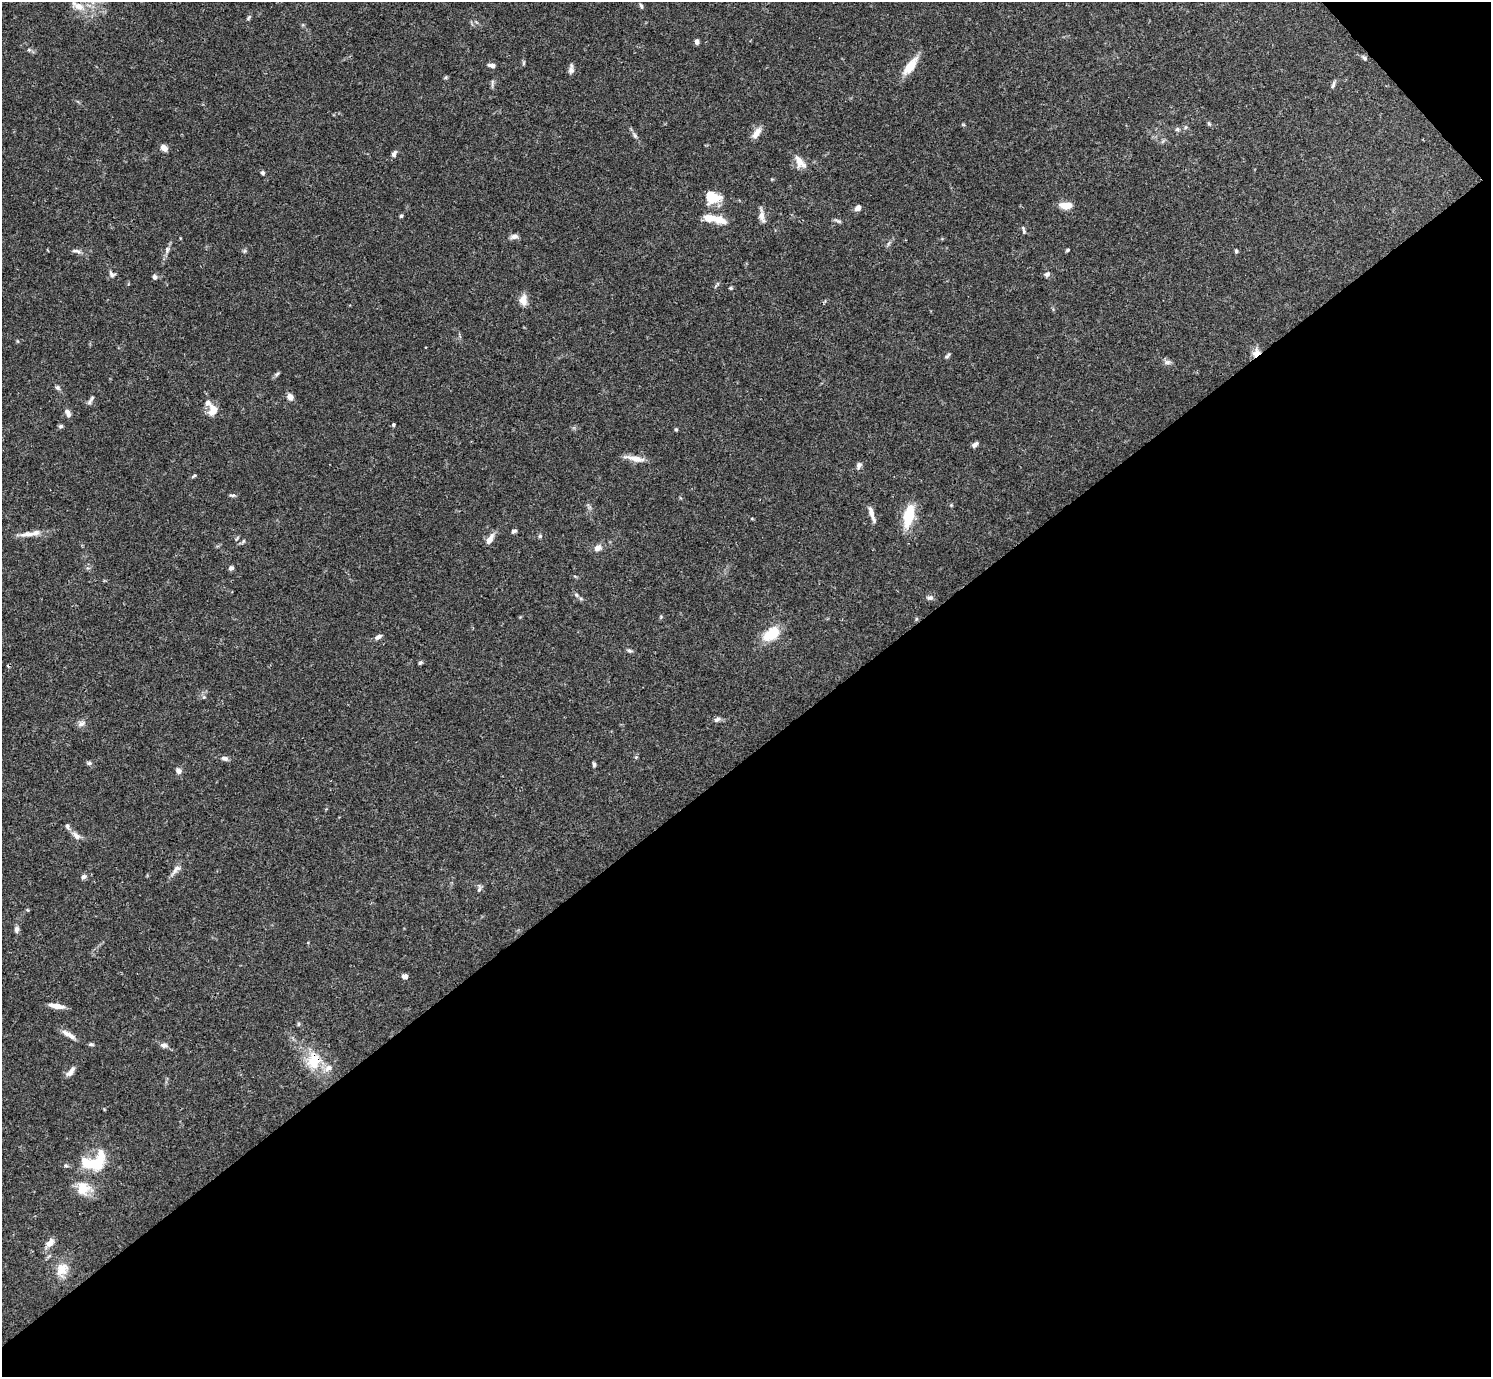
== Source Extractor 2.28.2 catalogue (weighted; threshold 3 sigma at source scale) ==
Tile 12 of 4 x 4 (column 4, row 3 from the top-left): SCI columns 4471-5959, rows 1535-2909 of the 5963 x 5959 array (HDU 1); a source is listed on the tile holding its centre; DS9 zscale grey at full resolution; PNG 1493 x 1379 px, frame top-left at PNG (2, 2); no overlay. Shown black and unused: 46% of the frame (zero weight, under 3 of 4 exposures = <1% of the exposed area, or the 3 px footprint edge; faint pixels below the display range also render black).
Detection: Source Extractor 2.28.2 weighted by HDU 2 'WHT'; one run over the whole footprint, this tile lists its part. Background 0.0711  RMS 0.0032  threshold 0.0143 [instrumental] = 3 sigma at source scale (4.5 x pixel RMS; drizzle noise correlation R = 1.50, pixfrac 1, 0.05/0.05 arcsec/px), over >= 5 px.
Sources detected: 114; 1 inside a brighter object's white glare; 1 cosmic-ray / hot-pixel residue — not listed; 7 inside a brighter listed object's ellipse — not listed separately; the other 105 listed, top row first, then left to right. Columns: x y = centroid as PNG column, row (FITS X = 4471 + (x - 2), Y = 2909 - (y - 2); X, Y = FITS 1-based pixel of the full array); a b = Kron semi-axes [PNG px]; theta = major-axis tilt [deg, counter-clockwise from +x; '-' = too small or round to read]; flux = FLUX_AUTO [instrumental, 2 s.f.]
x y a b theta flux
79 6 19 10 -20 4.6
641 6 8 4 -73 0.6
249 17 8 4 55 0.52
697 42 5 4 - 1.2
29 50 6 4 -45 0.49
1364 58 7 5 -51 0.64
523 63 6 4 89 0.42
491 65 9 5 -12 1.1
910 66 24 9 53 6
571 70 10 8 -82 1.2
446 77 6 4 71 0.4
492 83 11 3 81 0.64
1333 85 10 4 72 0.71
1209 124 6 5 - 0.43
1177 129 6 5 - 0.58
756 133 16 7 55 2.5
635 136 8 5 -63 0.78
164 148 8 6 -42 1.8
394 153 8 5 58 0.97
799 160 17 10 -78 2.9
262 173 5 4 - 0.69
711 199 26 11 12 5.5
1066 206 13 7 -1 3.9
858 208 7 5 47 1.5
401 216 5 4 - 0.5
762 216 18 6 -79 2
720 220 18 9 -16 4
838 221 10 4 -21 0.64
1023 230 11 4 -77 0.66
514 236 10 6 12 1.3
888 244 7 4 72 0.55
167 250 10 6 81 1
1067 250 4 3 - 0.47
76 251 13 4 -11 1.1
244 251 6 4 71 0.47
1236 251 5 4 - 0.48
112 274 11 7 -41 1.1
1047 274 7 6 - 0.95
154 277 7 6 - 0.89
731 288 5 4 - 0.41
523 300 14 9 87 2.7
17 341 5 3 - 0.3
1256 352 13 9 67 2.2
947 356 10 4 52 0.64
1167 362 9 7 1 1
277 374 7 4 45 0.58
58 388 7 6 - 0.73
290 397 7 6 - 1.9
91 400 15 4 61 0.92
213 411 14 11 74 3.5
67 412 7 6 - 1
393 425 5 3 - 0.46
61 426 6 5 - 0.64
676 429 4 4 - 0.43
975 445 7 5 40 1.2
634 458 28 6 -12 2.9
859 465 9 6 67 1
194 476 6 3 37 0.4
232 495 9 4 -4 0.56
951 505 4 4 - 0.33
872 514 21 5 -72 2.1
909 516 25 11 77 10
514 531 6 4 25 0.75
28 534 20 7 3 2.8
540 536 5 5 - 0.45
490 539 13 6 60 2.7
243 541 6 4 71 0.42
598 548 8 7 - 2.1
231 568 6 6 - 0.81
576 595 6 5 - 0.59
930 598 9 6 4 0.94
916 619 6 3 71 0.35
772 634 18 11 37 9.5
378 637 10 5 28 1
629 650 8 5 -18 0.63
420 662 6 4 33 0.48
204 697 5 5 - 0.42
717 719 8 6 31 0.9
81 723 11 7 21 1.3
636 757 4 4 - 0.4
224 758 9 6 -11 1.1
89 763 7 5 -1 0.61
594 764 6 4 -79 0.57
178 771 8 7 - 1.2
67 826 7 5 -88 0.73
76 836 12 7 -44 1.7
176 869 15 7 45 1.7
83 877 7 6 - 1
479 889 10 5 76 0.8
28 910 5 3 - 0.3
16 929 8 6 89 1.1
405 976 6 5 - 1.3
56 1006 16 5 -9 3
298 1024 6 4 89 0.41
69 1035 21 6 -31 2.2
91 1044 8 4 -5 0.52
164 1045 9 6 -13 1.3
314 1061 24 19 83 9.2
71 1072 15 6 50 1.6
100 1155 22 12 -88 4.6
88 1164 30 12 -25 7.3
66 1166 5 4 - 0.47
83 1188 18 16 -86 6.2
50 1243 11 8 46 2.4
62 1269 20 16 63 5.2
Overlapping masked pixels (flux is a lower limit): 2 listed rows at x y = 1256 352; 314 1061
Isophote crosses this tile's border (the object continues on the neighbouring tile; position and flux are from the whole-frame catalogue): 1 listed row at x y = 79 6